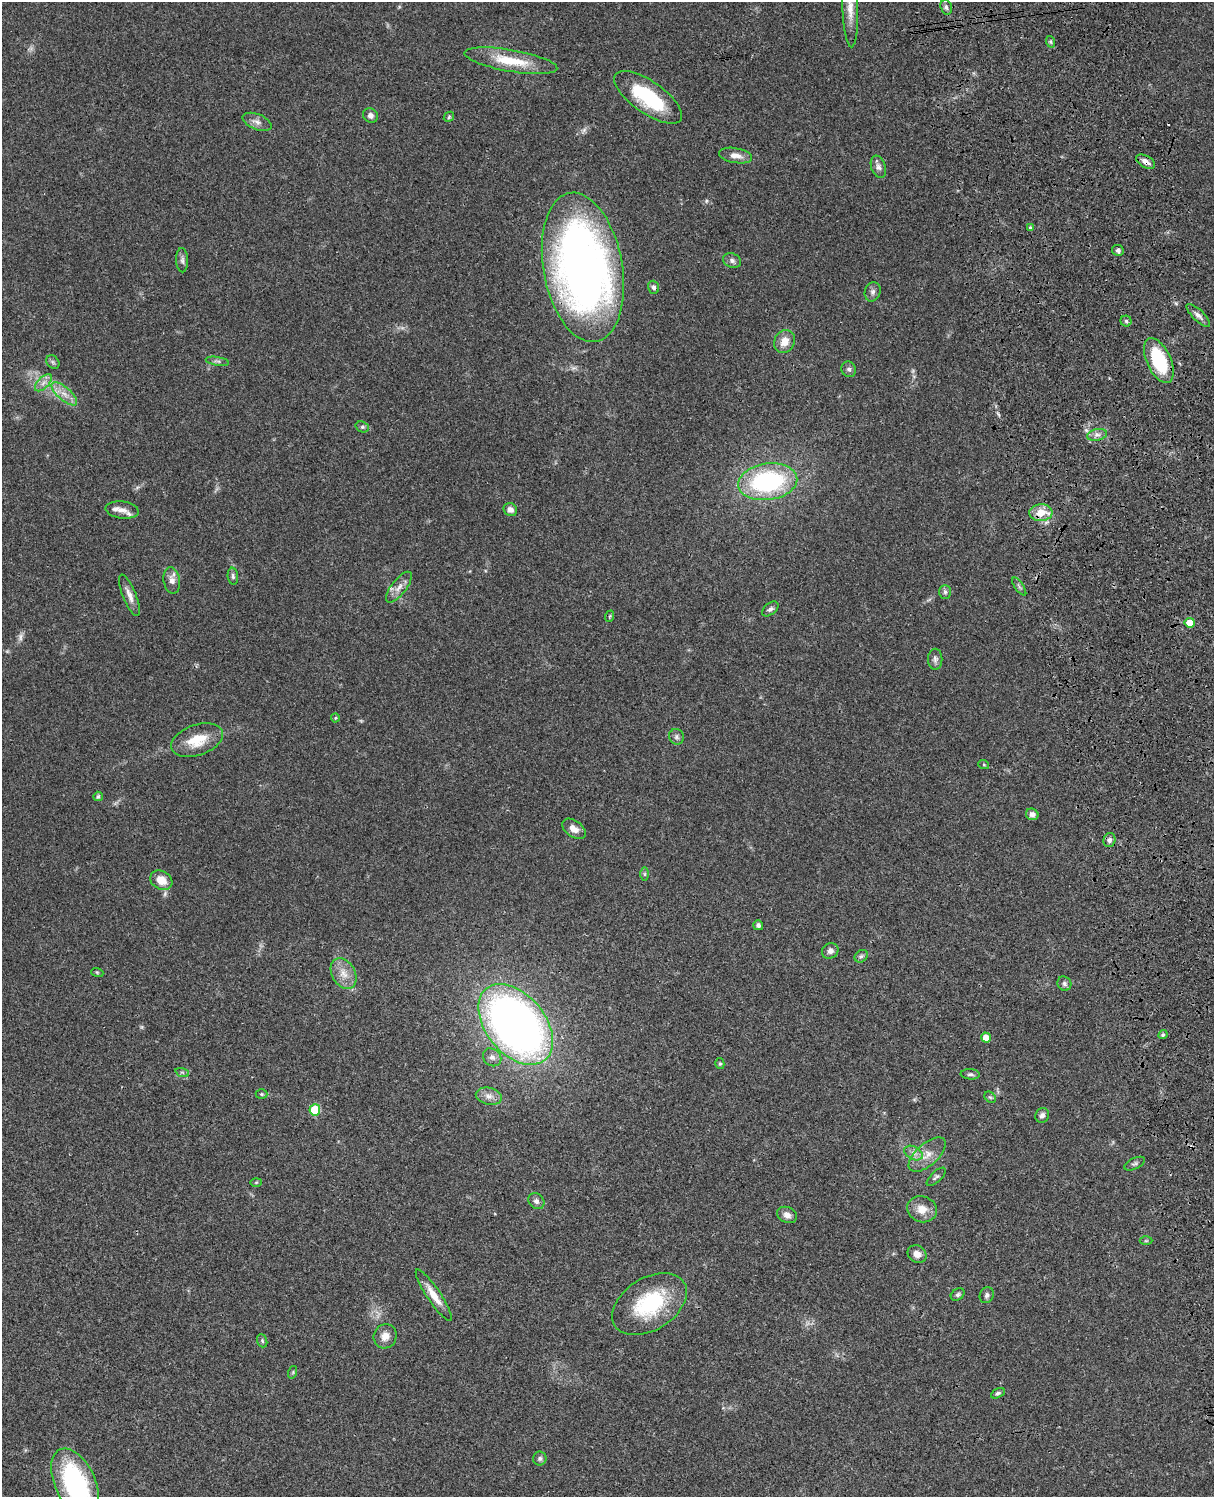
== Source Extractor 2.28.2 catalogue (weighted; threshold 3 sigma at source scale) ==
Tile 6 of 4 x 3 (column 2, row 2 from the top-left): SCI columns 1333-2544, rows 1772-3266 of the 5087 x 4925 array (HDU 1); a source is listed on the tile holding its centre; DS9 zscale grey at full resolution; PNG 1216 x 1499 px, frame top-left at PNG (2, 2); each listed source drawn as its Kron ellipse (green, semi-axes under 4 px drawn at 4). Shown black and unused: <1% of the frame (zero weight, under 3 of 4 exposures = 6% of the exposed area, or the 3 px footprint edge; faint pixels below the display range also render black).
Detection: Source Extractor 2.28.2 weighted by HDU 2 'WHT'; one run over the whole footprint, this tile lists its part. Background 0.0863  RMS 0.0061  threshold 0.0276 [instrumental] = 3 sigma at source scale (4.5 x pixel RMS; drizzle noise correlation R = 1.50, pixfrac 1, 0.05/0.05 arcsec/px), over >= 5 px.
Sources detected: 95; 2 too faint to see at this stretch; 1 cosmic-ray / hot-pixel residue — neither listed nor drawn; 1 inside a brighter listed object's ellipse — not listed separately; the other 91 listed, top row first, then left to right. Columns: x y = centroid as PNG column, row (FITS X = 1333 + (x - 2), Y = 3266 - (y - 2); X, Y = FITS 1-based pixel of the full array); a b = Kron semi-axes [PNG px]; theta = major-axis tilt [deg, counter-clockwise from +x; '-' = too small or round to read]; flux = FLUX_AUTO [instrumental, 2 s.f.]
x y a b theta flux
850 7 40 7 -88 9.3
946 7 7 5 -72 1.7
1051 42 6 4 -71 0.97
511 61 47 11 -10 22
648 97 40 16 -35 43
370 116 8 7 - 2.7
449 117 6 4 47 0.81
257 122 15 7 -22 3.7
736 156 17 7 -10 5
1146 162 10 5 -30 3.9
878 167 11 7 -72 2.6
1030 228 4 3 - 0.77
1118 250 6 5 - 1.8
182 260 12 6 -88 1.9
732 260 9 7 -25 2.3
583 267 75 39 -80 420
654 287 6 5 - 1.5
873 292 10 8 74 2.2
1198 315 15 5 -44 2.9
1126 321 5 5 - 1.1
784 342 12 10 60 6.7
1159 360 24 12 -65 36
217 361 12 3 -9 1.5
53 362 7 6 - 1.2
849 369 8 7 - 1.8
43 383 11 5 45 3
64 394 16 6 -41 5.3
362 427 7 5 -19 1.1
1097 435 10 5 12 2.6
768 482 30 18 8 81
122 510 16 8 -7 4.7
510 510 7 6 - 2.7
1041 513 11 8 3 10
233 576 8 5 -83 1.5
172 580 13 8 -81 4.2
399 587 19 7 52 4.8
1019 587 10 2 -55 1
945 592 7 6 - 1.4
129 595 22 6 -68 4.5
770 609 9 5 38 1.8
610 616 6 3 70 0.71
1190 623 5 5 - 10
935 659 10 7 -90 2.2
335 718 4 4 - 0.64
676 737 8 7 - 1.8
197 740 27 15 19 16
984 765 5 3 - 0.6
98 796 5 4 - 1.2
1032 814 6 5 - 2.7
574 829 13 8 -36 4.8
1109 840 7 6 - 2.1
644 874 6 4 -90 0.95
161 880 12 9 -28 8.1
758 925 5 5 - 1.7
830 951 8 7 - 2.6
861 956 7 5 43 1.4
97 972 6 4 -19 0.64
343 973 16 11 -60 7.6
1064 984 7 6 - 1.7
516 1024 46 29 -50 440
1163 1035 5 4 - 1
986 1037 5 4 - 6.7
492 1057 10 8 -40 2.6
720 1064 5 4 - 1.1
182 1072 7 4 -19 1
970 1074 9 5 -6 1.6
262 1094 6 5 - 0.88
489 1096 13 8 -12 4.1
990 1097 6 5 - 1
315 1110 5 5 - 27
1042 1115 7 6 - 2.3
913 1153 10 6 -27 3
927 1155 22 11 41 8
1135 1164 11 5 25 1.6
936 1177 12 5 44 1.7
256 1182 6 4 2 0.72
536 1201 9 7 -47 2.2
922 1209 15 13 -17 7.6
787 1215 10 7 -22 2.8
1146 1241 6 4 1 0.79
917 1254 10 8 -33 4.4
958 1294 7 5 33 1.3
434 1295 30 7 -56 8.2
987 1295 8 7 - 1.9
649 1304 41 26 32 47
385 1336 12 11 - 5.3
262 1341 7 5 -70 0.98
293 1372 6 4 72 0.81
998 1393 7 4 28 1.3
540 1458 7 6 - 1.4
75 1483 36 20 -65 77
Overlapping masked pixels (flux is a lower limit): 4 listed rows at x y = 1146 162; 583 267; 1159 360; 1041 513
Isophote crosses this tile's border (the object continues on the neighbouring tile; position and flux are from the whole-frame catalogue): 2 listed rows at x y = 850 7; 75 1483